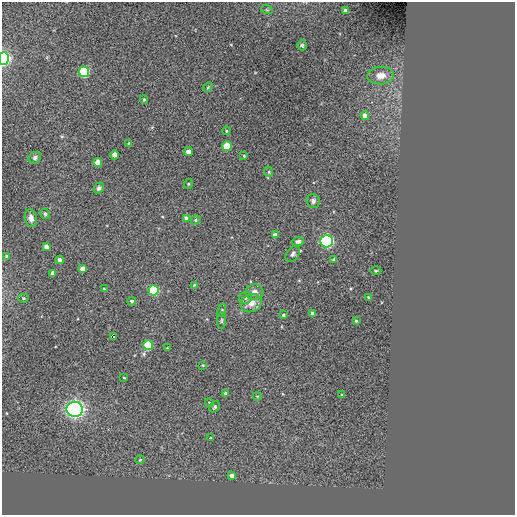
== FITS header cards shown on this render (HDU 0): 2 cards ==
NAXIS1  =                  513 / NUMBER OF ELEMENTS ALONG THIS AXIS
NAXIS2  =                  513 / NUMBER OF ELEMENTS ALONG THIS AXIS

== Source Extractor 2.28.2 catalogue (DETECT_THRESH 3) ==
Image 513 x 513 px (HDU 0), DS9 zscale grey, 1 PNG px = 1 image px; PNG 517 x 517 px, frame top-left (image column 1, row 513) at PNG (2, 2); each listed source drawn as its Kron ellipse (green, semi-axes under 4 px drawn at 4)
Background 0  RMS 44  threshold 131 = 3 sigma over >= 5 px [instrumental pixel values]
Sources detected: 64; all 64 listed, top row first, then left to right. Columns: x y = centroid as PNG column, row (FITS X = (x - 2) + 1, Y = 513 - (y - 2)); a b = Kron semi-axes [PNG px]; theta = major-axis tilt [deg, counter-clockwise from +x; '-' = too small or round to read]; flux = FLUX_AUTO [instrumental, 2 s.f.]
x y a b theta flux
267 10 6 3 -18 3.5e+03
346 11 4 4 - 2.1e+04
302 45 5 4 - 4.7e+03
4 58 6 5 - 8.4e+05
84 72 5 5 - 3.4e+05
381 76 13 9 6 2.7e+04
208 87 5 4 - 3.3e+03
144 99 4 4 - 3.3e+03
365 116 4 4 - 3.3e+04
226 131 4 4 - 2.7e+03
128 143 3 2 - 2.1e+03
227 146 5 5 - 1.1e+05
188 152 4 4 - 2.0e+04
114 155 4 4 - 2.7e+04
244 156 3 3 - 2.6e+03
35 158 6 5 - 7.2e+03
98 162 4 4 - 4.4e+04
269 172 5 3 - 3.0e+03
188 184 5 3 - 2.7e+03
99 188 6 5 - 7.7e+03
313 201 7 6 - 9.4e+03
45 214 5 4 - 5.2e+03
31 218 9 6 -80 1.4e+04
186 218 4 4 - 1.6e+04
196 220 5 4 - 4.5e+03
275 235 4 4 - 1.7e+04
298 241 6 4 5 9.5e+03
327 241 6 6 - 7.1e+05
46 247 4 4 - 1.9e+04
293 254 9 6 52 9.5e+03
7 256 4 4 - 7.0e+03
60 260 4 4 - 1.2e+04
334 260 3 3 - 1.1e+04
82 269 4 4 - 2.2e+04
376 271 5 3 - 2.9e+03
53 273 4 4 - 1.4e+04
194 285 4 3 - 2.6e+03
104 289 4 3 - 2.7e+03
154 290 5 5 - 3.4e+05
255 292 9 8 - 1.5e+04
369 297 4 3 - 3.4e+03
23 298 5 4 - 3.5e+03
246 298 6 6 - 6.6e+03
132 301 4 4 - 7.0e+03
251 303 11 9 20 2.7e+04
222 310 7 3 71 3.2e+03
313 313 4 4 - 1.5e+04
283 315 3 3 - 5.6e+03
222 321 8 4 90 5.0e+03
356 321 4 3 - 3.5e+03
113 336 3 3 - 1.3e+04
148 345 5 4 - 1.7e+05
167 348 3 2 - 2.3e+03
203 365 3 3 - 2.3e+03
124 378 3 2 - 2.1e+03
225 393 4 4 - 3.4e+03
341 395 4 3 - 2.9e+03
257 396 4 3 - 2.0e+03
209 402 4 3 - 2.0e+03
215 407 6 4 55 5.0e+03
75 409 8 7 - 1.3e+06
210 438 3 2 - 3.2e+03
140 460 4 4 - 3.2e+03
232 476 4 4 - 1.5e+04
At the frame edge (FLAGS 8, measured only in part): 1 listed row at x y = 4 58